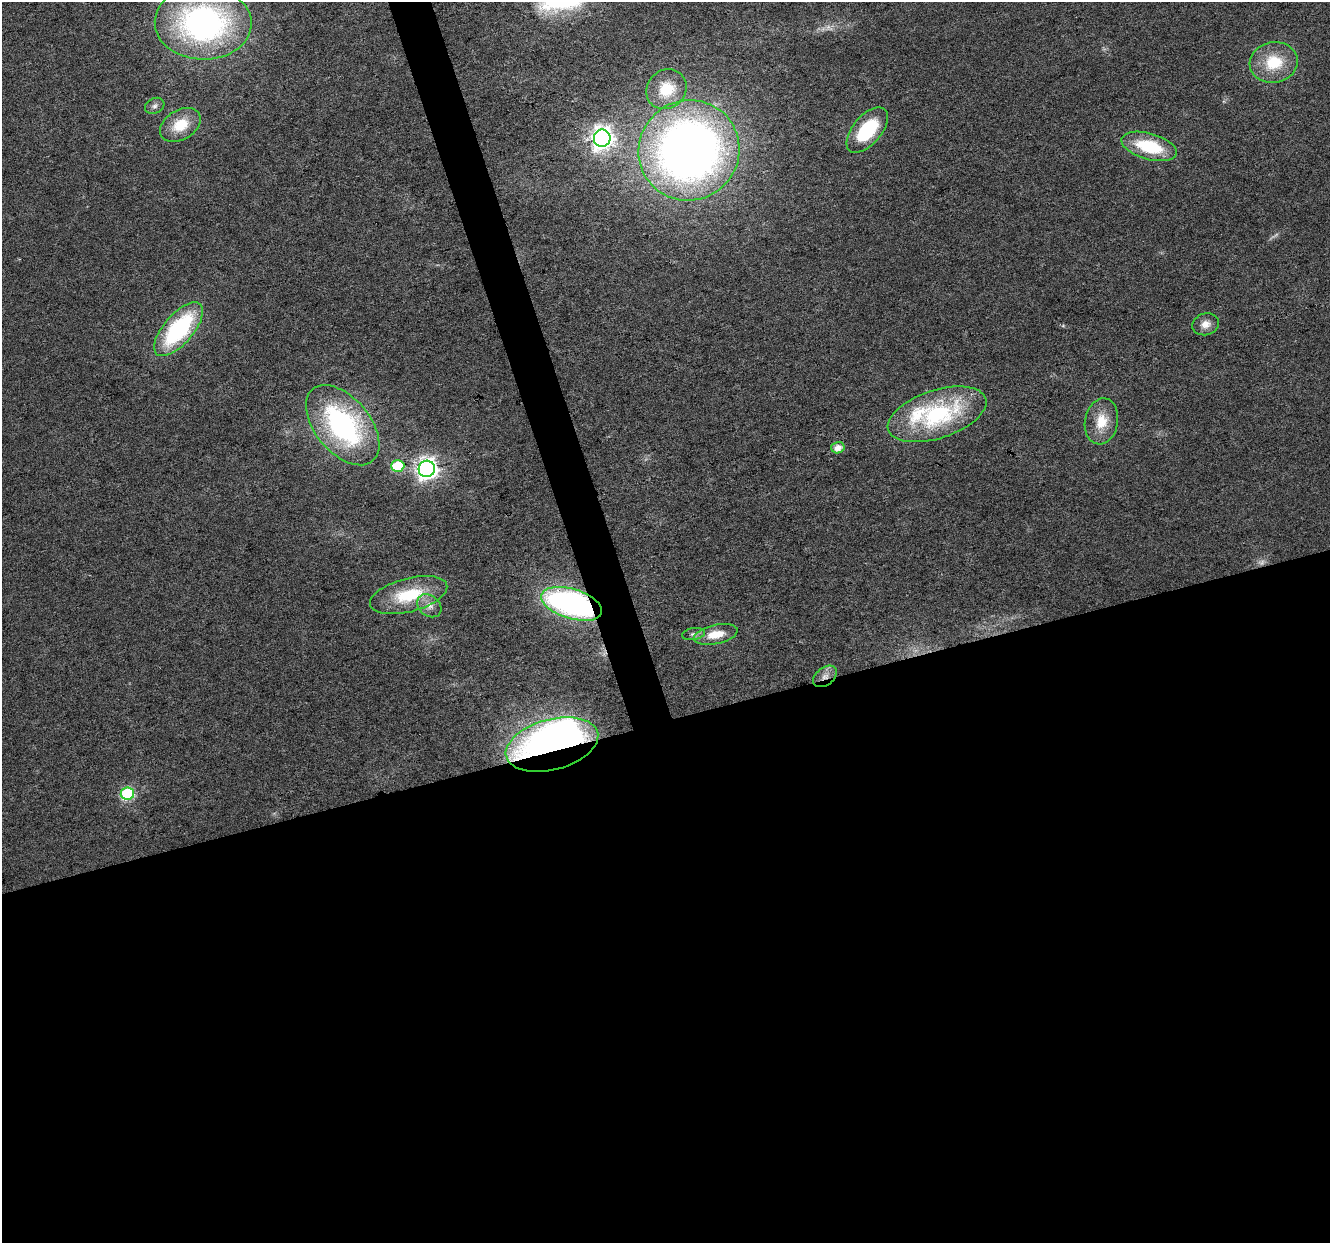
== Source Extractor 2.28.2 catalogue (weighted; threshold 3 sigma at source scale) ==
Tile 15 of 4 x 4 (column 3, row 4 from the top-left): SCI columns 2661-3988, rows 109-1349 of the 5317 x 5130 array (HDU 1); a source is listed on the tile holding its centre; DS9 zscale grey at full resolution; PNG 1332 x 1245 px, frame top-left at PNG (2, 2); each listed source drawn as its Kron ellipse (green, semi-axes under 4 px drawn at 4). Shown black and unused: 44% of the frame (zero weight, under 3 of 6 exposures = <1% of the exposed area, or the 3 px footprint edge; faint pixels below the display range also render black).
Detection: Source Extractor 2.28.2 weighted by HDU 2 'WHT'; one run over the whole footprint, this tile lists its part. Background 0.0256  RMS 0.0026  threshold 0.0107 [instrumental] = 3 sigma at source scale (4.09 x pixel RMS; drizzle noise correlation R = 1.36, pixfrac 0.8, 0.0396/0.0396 arcsec/px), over >= 5 px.
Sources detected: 30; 3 too faint to see at this stretch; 1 inside a brighter object's white glare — neither listed nor drawn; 1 inside a brighter listed object's ellipse — not listed separately; the other 25 listed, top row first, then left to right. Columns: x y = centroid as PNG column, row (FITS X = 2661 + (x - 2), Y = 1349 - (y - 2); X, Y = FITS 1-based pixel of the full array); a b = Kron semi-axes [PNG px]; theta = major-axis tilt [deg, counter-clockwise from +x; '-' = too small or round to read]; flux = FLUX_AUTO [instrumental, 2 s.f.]
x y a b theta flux
203 23 48 36 -2 70
1274 62 24 20 11 9.9
666 89 21 19 44 8.7
155 106 10 7 28 0.97
180 125 22 14 31 6.9
867 130 27 14 49 16
602 138 8 8 - 180
1149 146 28 13 -16 14
689 150 51 50 - 220
1206 324 13 11 17 2.1
179 329 33 15 49 31
937 414 51 24 18 32
1101 421 23 16 79 5.8
343 425 47 27 -50 49
838 448 7 5 13 2.1
398 466 6 6 - 17
427 469 8 8 - 160
409 595 40 17 15 13
572 604 31 15 -17 74
429 606 13 10 -39 2.2
693 634 11 6 8 0.95
716 634 22 9 12 5.2
825 676 13 8 37 2.1
552 745 47 25 15 140
127 794 7 6 - 30
Overlapping masked pixels (flux is a lower limit): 3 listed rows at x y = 572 604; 825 676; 552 745